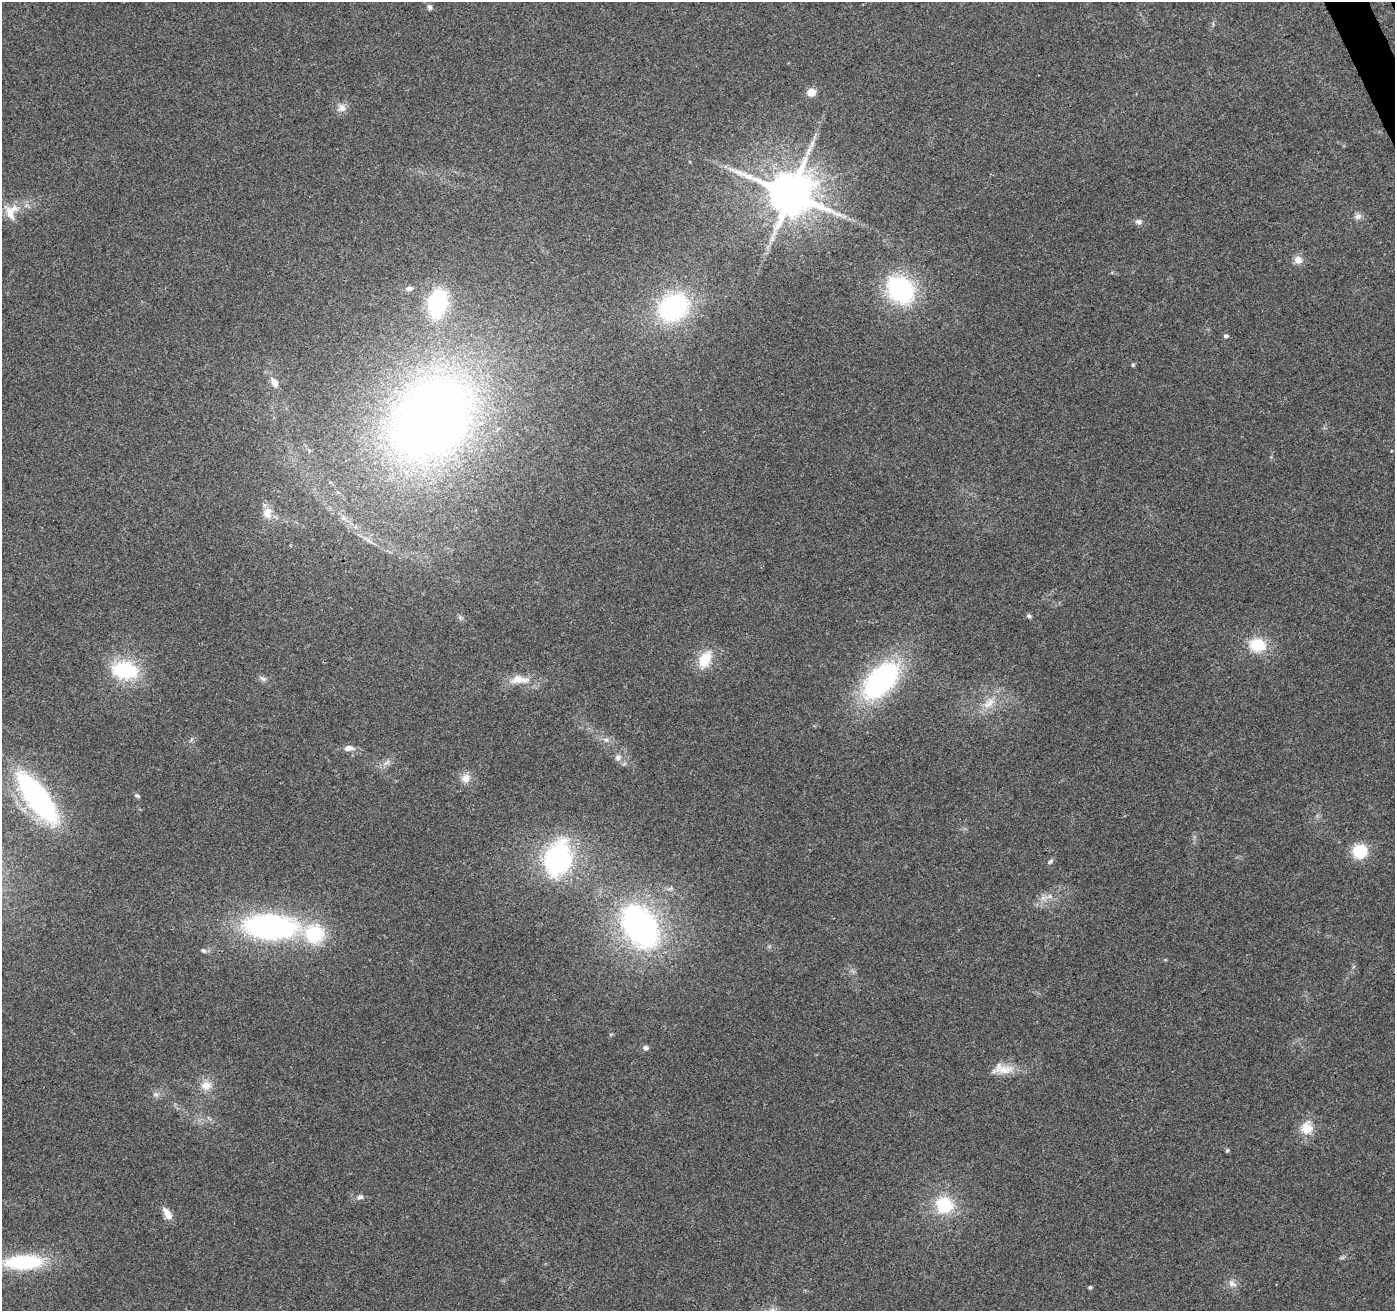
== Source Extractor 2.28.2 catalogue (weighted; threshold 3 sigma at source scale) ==
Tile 10 of 4 x 4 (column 2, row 3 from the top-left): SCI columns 1450-2842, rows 1475-2783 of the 5683 x 5510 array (HDU 1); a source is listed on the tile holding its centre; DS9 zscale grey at full resolution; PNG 1397 x 1313 px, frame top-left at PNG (2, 2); no overlay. Shown black and unused: <1% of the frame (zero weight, under 3 of 4 exposures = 5% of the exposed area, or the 3 px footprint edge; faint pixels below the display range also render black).
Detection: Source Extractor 2.28.2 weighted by HDU 2 'WHT'; one run over the whole footprint, this tile lists its part. Background 0.0469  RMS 0.0053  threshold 0.0238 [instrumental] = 3 sigma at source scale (4.5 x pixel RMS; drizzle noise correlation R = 1.50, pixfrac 1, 0.0396/0.0396 arcsec/px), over >= 5 px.
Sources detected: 57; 1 long thin detection or spike segment (spike, bleed or trail) — not listed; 2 inside a brighter listed object's ellipse — not listed separately; the other 54 listed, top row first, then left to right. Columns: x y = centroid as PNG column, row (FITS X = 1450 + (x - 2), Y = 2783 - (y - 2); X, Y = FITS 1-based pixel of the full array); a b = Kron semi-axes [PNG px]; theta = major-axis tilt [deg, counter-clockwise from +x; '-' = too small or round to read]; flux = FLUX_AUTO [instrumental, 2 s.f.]
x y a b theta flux
430 7 7 6 - 1.5
811 92 5 5 - 15
342 108 12 10 70 3.5
790 194 13 12 - 2700
10 214 23 9 -66 6.3
844 216 7 4 2 1.3
1358 216 11 7 2 2.3
1138 222 9 7 -6 1.9
1298 260 11 10 - 3.7
409 289 8 5 7 2.4
900 290 28 23 -46 65
437 303 25 16 77 50
673 307 34 27 31 68
1226 336 5 5 - 1.4
1133 365 5 4 - 0.67
274 382 13 8 -55 3.9
431 421 86 64 48 460
267 513 15 13 -83 6.1
368 540 7 4 -3 1.2
1029 616 6 5 - 1.1
1257 645 18 14 -9 17
705 659 22 14 61 13
125 670 30 20 -7 35
263 679 10 5 -33 1.6
517 679 16 11 20 7
880 681 37 21 46 110
989 703 21 9 38 7.4
606 740 7 4 -1 1.2
349 748 14 7 0 3.6
618 758 8 7 - 2
387 762 13 4 36 2.2
466 778 12 12 - 4.8
137 796 7 4 -36 0.96
37 797 54 19 -54 120
1360 851 14 13 - 19
558 858 36 26 74 84
1050 861 8 5 44 1.1
1050 896 7 6 - 1.8
640 926 43 29 -58 160
270 927 48 23 -4 140
203 950 8 6 -42 1.2
646 1048 7 6 - 1.6
1002 1069 32 13 -1 9.6
206 1085 15 13 10 6.2
156 1094 9 4 -8 1.3
1307 1128 19 17 81 9.3
1227 1150 5 4 - 0.74
360 1197 8 6 8 1.7
944 1205 17 16 - 25
167 1213 17 8 -59 4.8
1342 1258 7 4 18 0.94
23 1262 42 16 2 46
1232 1283 13 8 -31 3.1
1090 1287 5 4 - 0.84